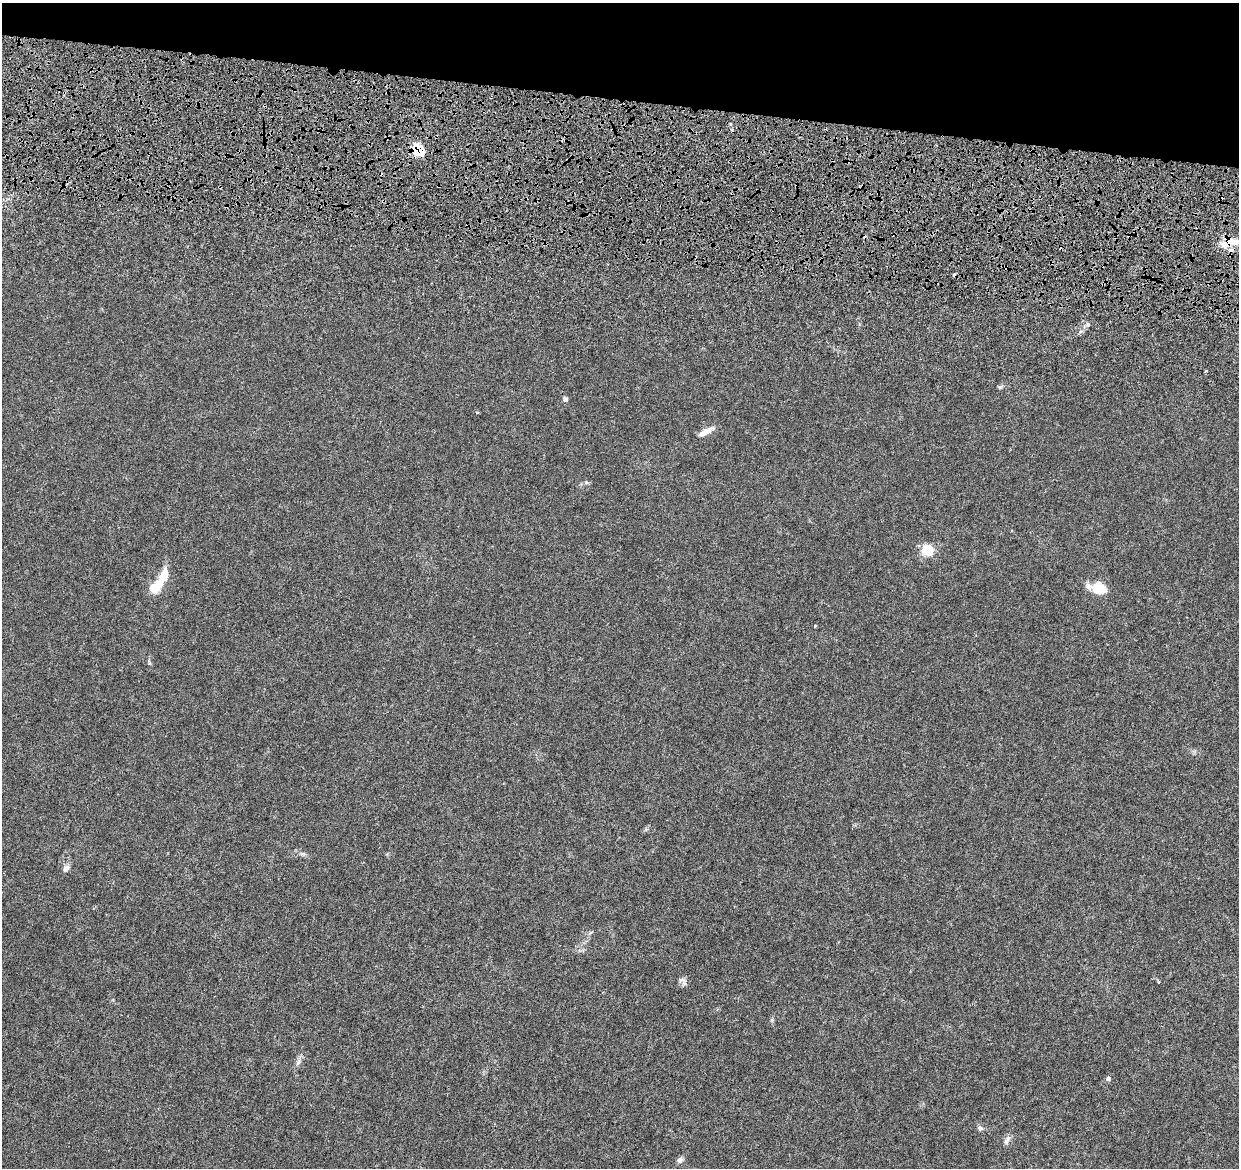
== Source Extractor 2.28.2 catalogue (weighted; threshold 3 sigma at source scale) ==
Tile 2 of 4 x 4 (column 2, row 1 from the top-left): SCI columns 1369-2605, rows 3854-5019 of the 5216 x 5431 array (HDU 1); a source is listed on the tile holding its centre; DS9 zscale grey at full resolution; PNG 1241 x 1170 px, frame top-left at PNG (2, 3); no overlay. Shown black and unused: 9% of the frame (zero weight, under 4 of 8 exposures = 9% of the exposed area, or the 3 px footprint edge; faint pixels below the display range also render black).
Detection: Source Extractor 2.28.2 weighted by HDU 2 'WHT'; one run over the whole footprint, this tile lists its part. Background 0.00755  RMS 0.0011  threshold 0.0045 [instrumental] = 3 sigma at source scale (4.09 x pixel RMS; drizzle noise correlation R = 1.36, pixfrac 0.8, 0.0396/0.0396 arcsec/px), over >= 5 px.
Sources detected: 28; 2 inside a brighter object's white glare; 3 cosmic-ray / hot-pixel residue — not listed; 4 inside a brighter listed object's ellipse — not listed separately; the other 19 listed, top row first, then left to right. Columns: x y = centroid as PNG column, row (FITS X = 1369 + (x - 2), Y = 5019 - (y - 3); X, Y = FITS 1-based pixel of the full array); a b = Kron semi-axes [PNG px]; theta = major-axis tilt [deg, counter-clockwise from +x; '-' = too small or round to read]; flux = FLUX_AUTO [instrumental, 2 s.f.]
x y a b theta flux
418 150 7 6 - 6.1
226 206 4 3 - 0.11
1229 240 21 8 -26 1.3
1206 371 3 2 - 0.078
565 399 5 4 - 0.4
477 412 4 3 - 0.091
706 432 19 6 27 0.88
927 550 8 7 - 3.3
164 575 25 11 64 1.7
1098 590 19 12 -70 1.4
815 626 4 3 - 0.071
302 854 7 4 18 0.17
66 868 10 7 60 0.42
682 981 14 7 -45 0.38
298 1062 12 4 60 0.33
1108 1079 6 6 - 0.22
980 1128 7 6 - 0.25
1007 1140 13 6 62 0.38
680 1160 8 7 - 0.33
Overlapping masked pixels (flux is a lower limit): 3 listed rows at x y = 418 150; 226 206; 1229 240